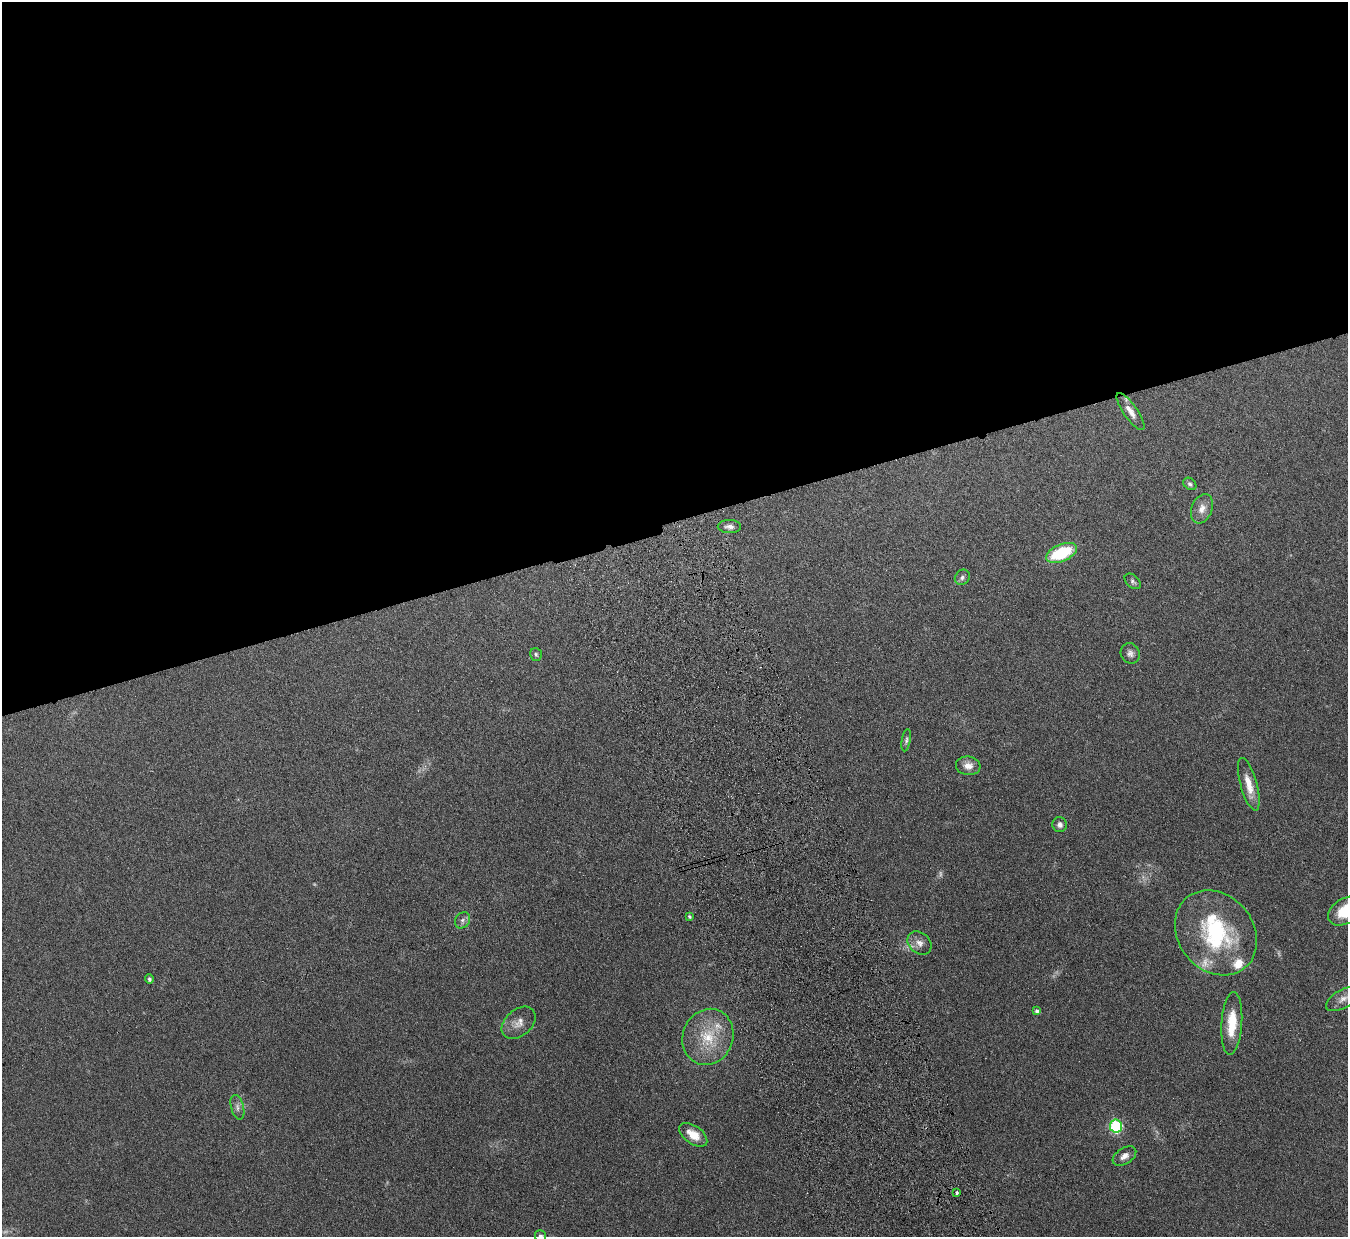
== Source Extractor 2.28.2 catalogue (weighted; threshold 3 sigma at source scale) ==
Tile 2 of 4 x 4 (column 2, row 1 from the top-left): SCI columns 1402-2747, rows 3879-5113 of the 5494 x 5412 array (HDU 1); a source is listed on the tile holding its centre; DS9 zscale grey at full resolution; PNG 1350 x 1239 px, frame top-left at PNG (2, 2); each listed source drawn as its Kron ellipse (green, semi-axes under 4 px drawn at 4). Shown black and unused: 42% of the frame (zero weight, under 4 of 7 exposures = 3% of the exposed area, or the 3 px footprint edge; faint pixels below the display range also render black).
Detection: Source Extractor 2.28.2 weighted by HDU 2 'WHT'; one run over the whole footprint, this tile lists its part. Background 0.229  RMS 0.0072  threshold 0.0293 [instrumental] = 3 sigma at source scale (4.09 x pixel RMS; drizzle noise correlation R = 1.36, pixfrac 0.8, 0.05/0.05 arcsec/px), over >= 5 px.
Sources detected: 37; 4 too faint to see at this stretch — neither listed nor drawn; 3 inside a brighter listed object's ellipse — not listed separately; the other 30 listed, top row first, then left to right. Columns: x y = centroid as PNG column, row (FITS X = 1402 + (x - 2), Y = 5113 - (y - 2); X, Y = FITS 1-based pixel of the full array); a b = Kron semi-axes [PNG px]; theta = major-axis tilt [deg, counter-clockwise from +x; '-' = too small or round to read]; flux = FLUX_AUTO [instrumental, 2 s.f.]
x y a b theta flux
1130 412 22 7 -55 6.2
1190 484 7 5 -41 1.6
1202 509 15 10 68 5.7
729 527 11 6 0 3
1061 553 16 8 23 35
962 577 8 7 - 1.8
1133 581 9 6 -42 1.8
1130 653 10 9 - 2.9
536 654 6 5 - 1.2
906 740 11 4 80 1.5
968 766 12 9 -7 5.5
1249 784 27 8 -74 9.6
1060 825 7 7 - 2.5
1345 911 19 12 32 18
689 917 4 3 - 1.2
462 920 9 7 54 2.4
1216 933 45 37 -50 72
920 943 13 10 -41 4.8
149 979 5 4 - 1.5
1343 999 19 9 29 5.3
1037 1011 4 4 - 1.9
519 1023 19 13 41 6.9
1232 1023 31 10 86 18
708 1037 28 25 68 26
237 1107 12 6 -75 2.8
1116 1126 6 6 - 78
693 1135 16 9 -36 9.9
1124 1156 13 8 33 4
957 1193 3 3 - 1.2
540 1236 6 5 - 2.4
Isophote crosses this tile's border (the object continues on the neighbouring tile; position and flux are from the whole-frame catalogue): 2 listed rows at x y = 1345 911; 540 1236